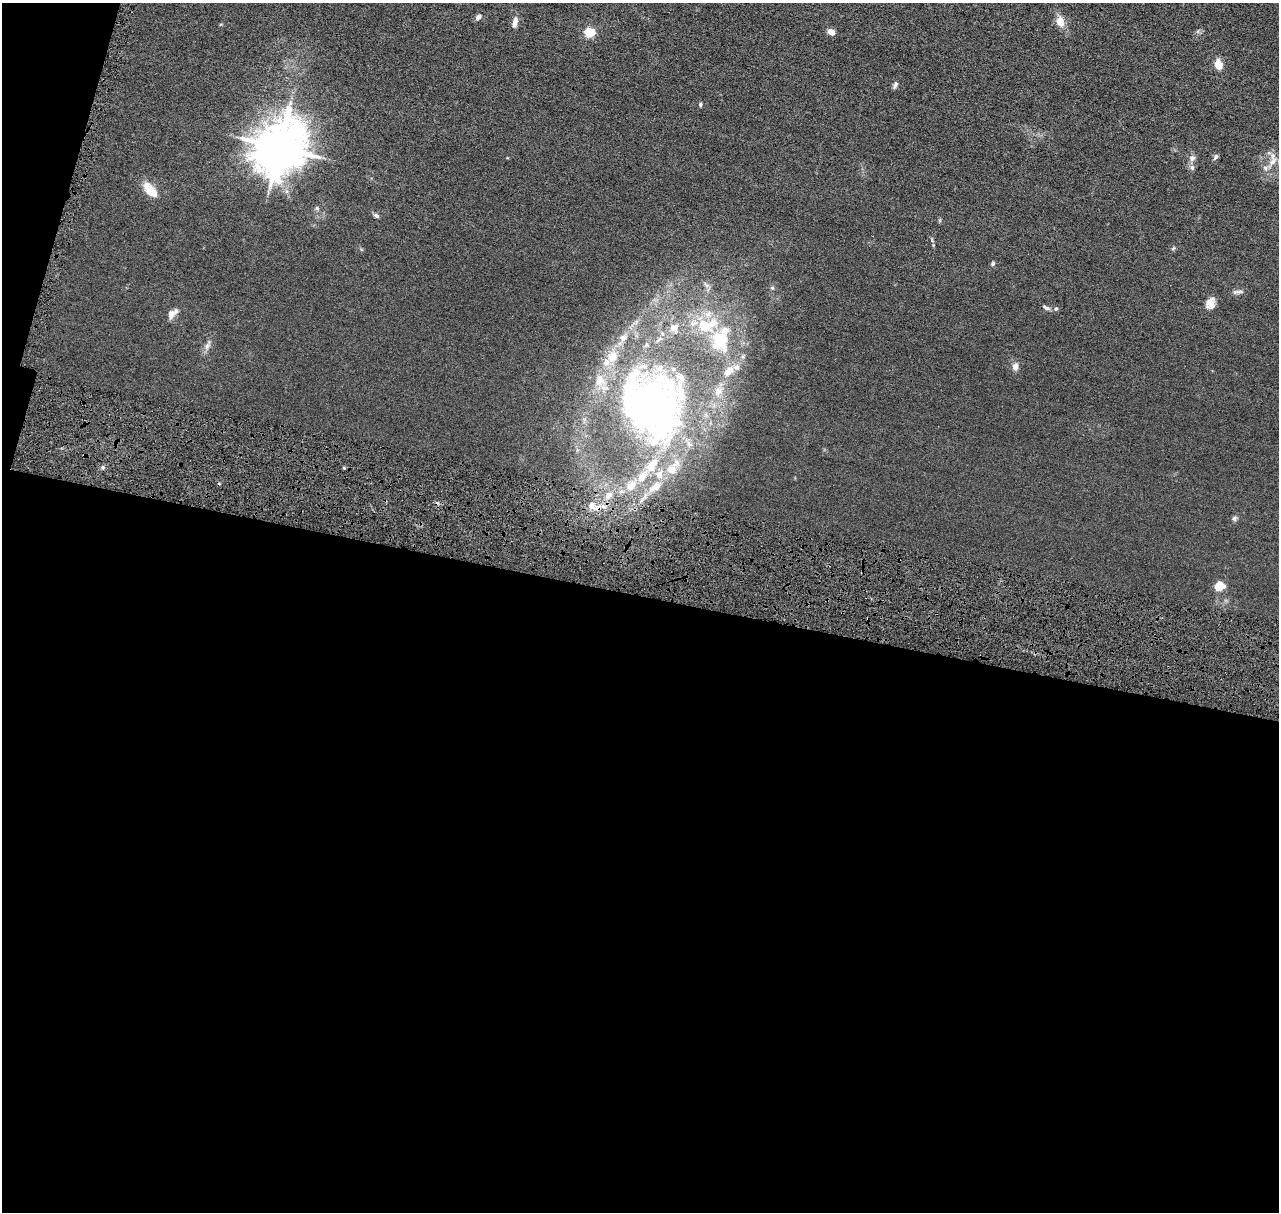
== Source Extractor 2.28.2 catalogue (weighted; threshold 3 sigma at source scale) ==
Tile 13 of 4 x 4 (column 1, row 4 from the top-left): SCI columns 17-1293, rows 252-1461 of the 5140 x 5218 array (HDU 1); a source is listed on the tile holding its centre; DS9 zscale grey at full resolution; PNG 1281 x 1214 px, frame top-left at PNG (2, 3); no overlay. Shown black and unused: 53% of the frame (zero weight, under 4 of 8 exposures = <1% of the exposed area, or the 3 px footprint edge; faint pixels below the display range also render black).
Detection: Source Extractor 2.28.2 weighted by HDU 2 'WHT'; one run over the whole footprint, this tile lists its part. Background 0.0119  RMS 0.0042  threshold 0.0172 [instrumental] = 3 sigma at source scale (4.09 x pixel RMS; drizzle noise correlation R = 1.36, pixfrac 0.8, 0.05/0.05 arcsec/px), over >= 5 px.
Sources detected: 54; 1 cosmic-ray / hot-pixel residue — not listed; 13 inside a brighter listed object's ellipse — not listed separately; the other 40 listed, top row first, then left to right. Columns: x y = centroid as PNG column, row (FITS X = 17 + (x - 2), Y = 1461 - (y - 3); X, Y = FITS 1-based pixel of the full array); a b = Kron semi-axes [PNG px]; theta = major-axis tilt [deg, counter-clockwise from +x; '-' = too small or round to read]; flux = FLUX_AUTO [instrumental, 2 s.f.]
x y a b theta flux
478 17 8 5 49 1.2
515 22 14 6 77 1.8
1060 22 11 9 -68 3.7
590 32 5 5 - 24
831 32 9 6 -34 2
1218 65 7 5 -77 6.3
895 85 10 5 67 0.97
700 104 6 4 -85 0.48
280 147 15 13 54 1600
1215 157 8 5 53 0.77
1192 158 9 7 69 1.4
1273 161 14 6 51 2.1
1192 167 7 6 - 0.85
150 190 21 10 -48 5.5
376 216 7 5 -30 0.78
1173 248 6 4 45 0.47
993 263 6 4 75 0.59
772 288 6 5 - 0.55
1235 292 14 5 9 1.1
1210 303 13 10 82 3
1046 308 11 5 -25 0.89
1056 309 5 4 - 0.52
172 313 13 8 38 2.6
674 328 11 8 35 2.7
623 337 9 7 14 1.5
721 340 26 20 -80 16
207 346 9 6 63 1.3
606 362 9 8 - 1.8
1015 367 9 7 70 1.5
729 371 17 9 52 4
718 391 13 10 56 3.2
651 407 64 56 -62 160
103 467 5 4 - 0.59
672 470 16 13 -22 5.6
642 477 21 10 57 6.2
656 486 16 11 46 4.7
608 495 8 7 - 2.1
591 506 8 6 73 1.6
1234 518 7 6 - 0.74
1219 586 9 7 17 6.3